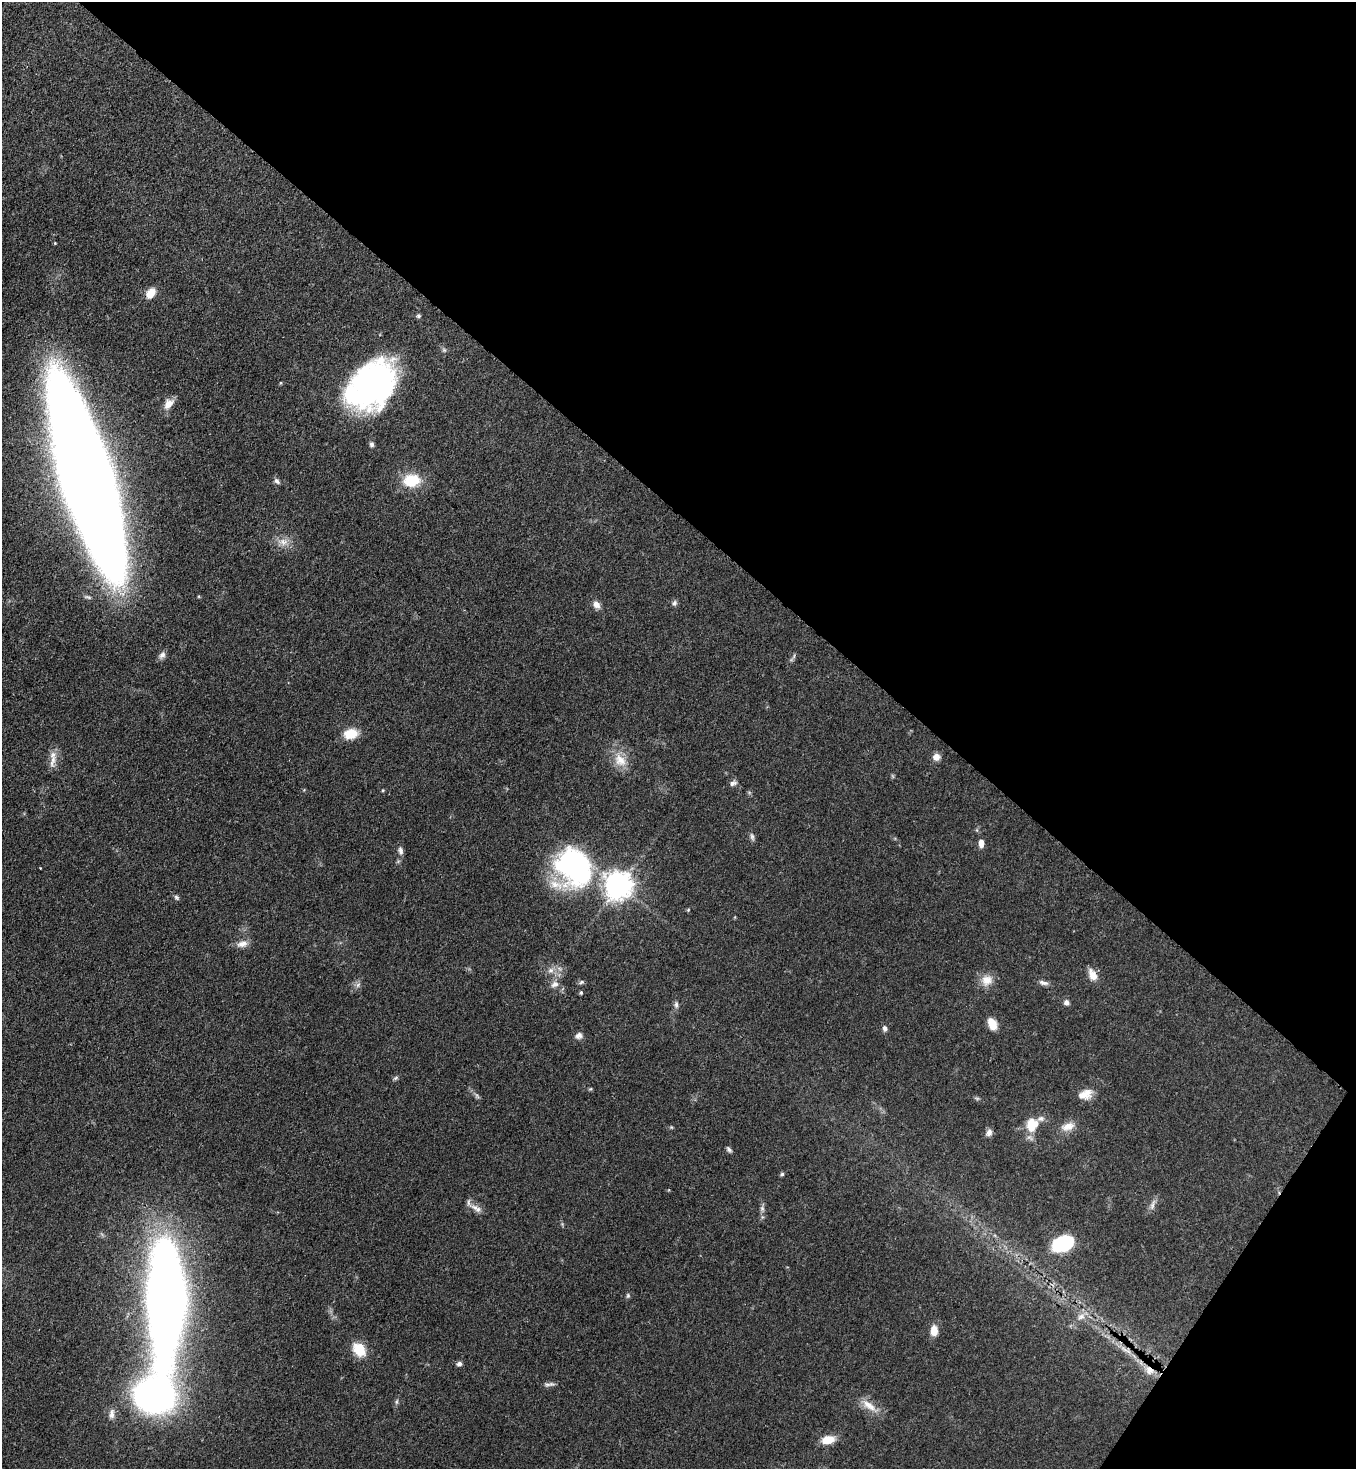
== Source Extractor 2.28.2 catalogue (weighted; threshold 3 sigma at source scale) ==
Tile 8 of 4 x 4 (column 4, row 2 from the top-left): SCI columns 4287-5640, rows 2992-4458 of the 6008 x 5986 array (HDU 1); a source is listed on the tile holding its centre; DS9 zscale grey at full resolution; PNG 1358 x 1471 px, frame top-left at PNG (2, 2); no overlay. Shown black and unused: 38% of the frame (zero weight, under 3 of 4 exposures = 7% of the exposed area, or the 3 px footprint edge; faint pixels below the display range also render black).
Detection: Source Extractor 2.28.2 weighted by HDU 2 'WHT'; one run over the whole footprint, this tile lists its part. Background 0.0641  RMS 0.0036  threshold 0.0163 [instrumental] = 3 sigma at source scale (4.5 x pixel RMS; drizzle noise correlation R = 1.50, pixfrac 1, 0.05/0.05 arcsec/px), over >= 5 px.
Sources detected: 73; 2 inside a brighter listed object's ellipse — not listed separately; the other 71 listed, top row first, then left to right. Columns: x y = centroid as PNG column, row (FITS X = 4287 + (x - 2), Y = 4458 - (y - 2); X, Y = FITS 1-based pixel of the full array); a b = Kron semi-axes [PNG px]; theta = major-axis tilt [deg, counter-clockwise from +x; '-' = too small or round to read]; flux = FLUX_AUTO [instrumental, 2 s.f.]
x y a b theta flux
150 293 14 10 54 3.7
418 316 6 5 - 0.66
281 383 5 3 - 0.32
372 385 51 35 46 110
168 404 14 9 53 3.5
372 444 6 5 - 0.99
86 479 132 29 -73 1800
411 480 20 14 8 12
277 481 9 6 -46 1.1
283 542 13 10 -5 3.3
674 603 8 7 - 1
596 605 10 8 -54 2.3
162 655 11 7 52 1.6
794 656 7 4 72 0.66
351 734 16 11 10 7.1
936 757 9 8 - 2.3
53 760 22 8 77 3.4
620 760 21 15 -56 6.6
733 783 8 6 17 1.3
383 790 5 3 - 0.35
752 837 12 5 -79 1
981 843 9 6 87 2.5
400 851 11 6 -80 1.5
573 867 43 39 -52 69
40 868 3 2 - 0.23
619 885 9 8 - 480
176 897 7 5 -46 0.75
688 910 5 4 - 0.35
242 944 15 9 17 2.7
551 970 9 8 - 1.9
1092 975 15 9 -66 3.7
987 980 16 15 - 4.5
581 982 8 4 25 0.73
1044 983 13 6 -9 1.5
555 984 11 8 24 2.1
358 985 8 5 59 1.1
581 992 4 4 - 0.63
1066 1002 8 7 - 1.3
676 1005 10 5 -85 1.1
992 1024 12 7 -65 5.8
885 1028 7 6 - 1.1
579 1036 10 8 20 1.6
396 1078 8 5 28 0.68
590 1089 5 4 - 0.42
1085 1094 17 11 21 4.5
477 1096 8 5 -59 0.87
977 1098 8 4 -8 0.6
1032 1125 18 15 67 7.9
1068 1126 20 10 17 4
671 1127 5 4 - 0.41
989 1132 9 7 63 1.7
729 1149 7 4 -45 0.91
782 1174 5 4 - 0.73
469 1203 20 7 -58 2
1153 1204 17 6 70 1.8
762 1208 9 6 -89 1.1
1063 1244 21 14 21 24
628 1295 7 5 89 0.63
166 1300 85 24 90 540
1081 1317 13 8 39 2.6
934 1331 11 8 88 4.3
359 1350 13 10 -49 10
1126 1350 19 6 -27 2.9
459 1364 7 6 - 1
1149 1370 14 10 -40 3.5
551 1384 11 6 -5 1.2
154 1396 29 26 -7 160
397 1402 8 4 81 0.7
869 1406 28 10 -36 5.1
112 1414 14 7 84 2.1
828 1440 14 8 11 6
Overlapping masked pixels (flux is a lower limit): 2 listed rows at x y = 1126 1350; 1149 1370